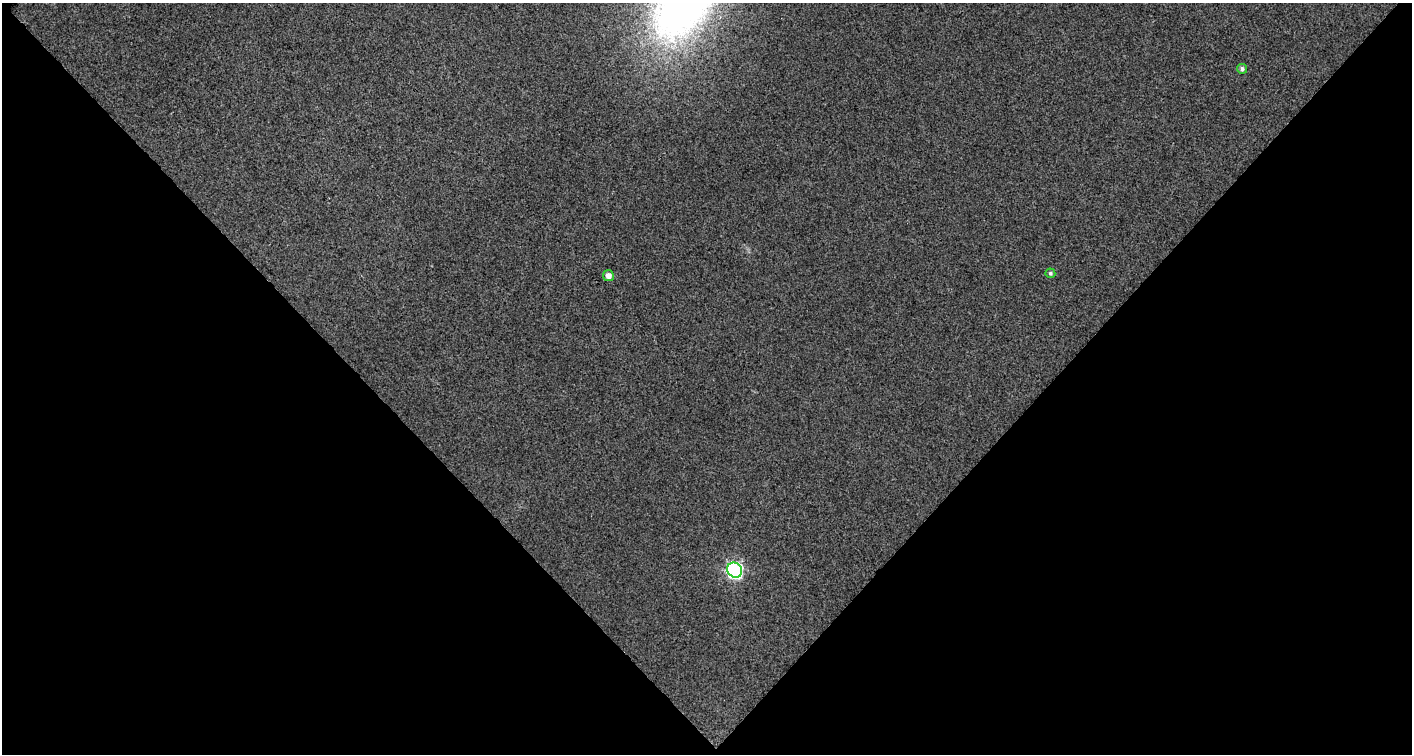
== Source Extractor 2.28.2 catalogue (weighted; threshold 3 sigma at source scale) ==
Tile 2 of 1 x 2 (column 1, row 2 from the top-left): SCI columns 50-1459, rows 1-752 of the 1504 x 1505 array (HDU 1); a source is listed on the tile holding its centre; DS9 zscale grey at full resolution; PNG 1414 x 756 px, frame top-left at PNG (2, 3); each listed source drawn as its Kron ellipse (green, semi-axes under 4 px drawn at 4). Shown black and unused: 51% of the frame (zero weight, under 2 of 3 exposures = <1% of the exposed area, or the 3 px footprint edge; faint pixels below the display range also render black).
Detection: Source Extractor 2.28.2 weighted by HDU 2 'WHT'; one run over the whole footprint, this tile lists its part. Background 0.0109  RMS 0.013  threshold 0.0565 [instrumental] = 3 sigma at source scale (4.5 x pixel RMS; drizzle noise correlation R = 1.50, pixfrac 1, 0.0396/0.0396 arcsec/px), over >= 5 px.
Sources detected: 4; all 4 listed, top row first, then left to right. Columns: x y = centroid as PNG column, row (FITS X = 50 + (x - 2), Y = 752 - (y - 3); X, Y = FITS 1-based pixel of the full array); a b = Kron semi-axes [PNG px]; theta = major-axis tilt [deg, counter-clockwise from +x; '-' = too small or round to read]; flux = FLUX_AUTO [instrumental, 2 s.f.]
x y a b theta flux
1242 69 5 4 - 3.7
1050 273 5 5 - 2.8
608 276 5 5 - 7.8
735 570 8 7 - 330